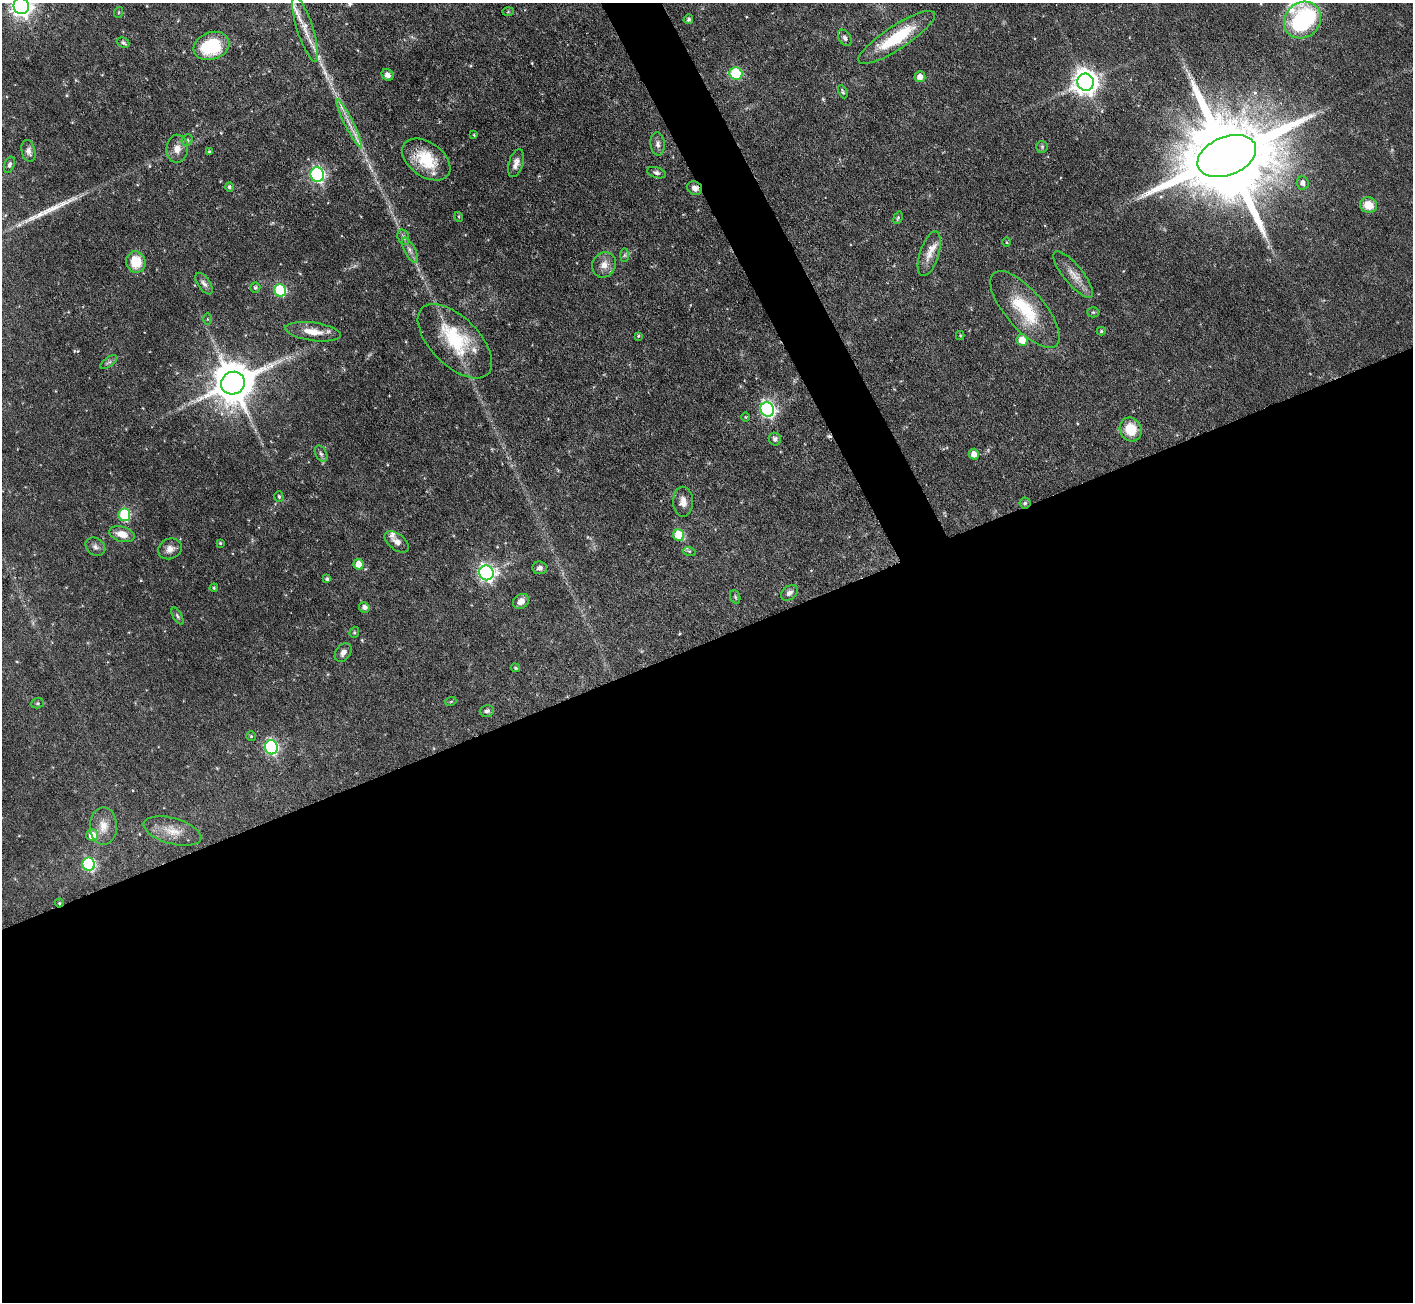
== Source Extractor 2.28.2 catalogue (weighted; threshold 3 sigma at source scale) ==
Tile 15 of 4 x 4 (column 3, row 4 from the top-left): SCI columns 2825-4235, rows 285-1584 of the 5647 x 5633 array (HDU 1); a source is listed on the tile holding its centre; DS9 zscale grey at full resolution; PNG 1415 x 1304 px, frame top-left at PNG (2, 3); each listed source drawn as its Kron ellipse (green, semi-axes under 4 px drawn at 4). Shown black and unused: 53% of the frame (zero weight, under 3 of 6 exposures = <1% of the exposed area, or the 3 px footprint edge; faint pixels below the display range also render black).
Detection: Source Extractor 2.28.2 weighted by HDU 2 'WHT'; one run over the whole footprint, this tile lists its part. Background 0.0568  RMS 0.0038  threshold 0.0157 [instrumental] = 3 sigma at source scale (4.09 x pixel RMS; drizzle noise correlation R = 1.36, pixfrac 0.8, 0.05/0.05 arcsec/px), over >= 5 px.
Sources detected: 106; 1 too faint to see at this stretch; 1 cosmic-ray / hot-pixel residue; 2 long thin detections or spike segments (spike, bleed or trail) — neither listed nor drawn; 5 inside a brighter listed object's ellipse — not listed separately; the other 97 listed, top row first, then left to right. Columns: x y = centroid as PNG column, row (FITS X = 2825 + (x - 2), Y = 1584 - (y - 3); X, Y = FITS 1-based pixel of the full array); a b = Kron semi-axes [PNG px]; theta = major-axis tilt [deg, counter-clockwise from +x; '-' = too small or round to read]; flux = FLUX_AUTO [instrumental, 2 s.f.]
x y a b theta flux
21 6 8 7 - 250
508 11 6 4 2 0.38
119 12 5 3 - 0.3
688 19 5 4 - 0.63
1302 20 19 17 42 55
305 29 34 8 -72 5.7
897 37 45 11 33 19
845 38 9 6 -58 1
123 43 6 4 -24 0.86
211 46 18 13 20 19
736 74 6 6 - 27
387 75 6 5 - 1.6
920 77 5 5 - 2.6
1086 82 9 8 - 360
843 92 7 3 -65 0.65
349 123 27 4 -63 3.7
474 135 4 3 - 0.35
187 140 6 5 - 0.78
658 144 11 7 -83 1.8
1042 147 6 5 - 0.58
177 149 14 11 83 3.3
28 151 11 7 -76 1.8
209 152 4 3 - 0.36
1227 156 30 19 22 8500
426 159 27 17 -35 14
516 163 14 7 73 2.1
9 165 8 5 69 0.89
656 173 10 5 -16 0.96
317 175 7 6 - 78
1303 183 7 6 - 1.6
229 187 5 4 - 0.72
695 188 8 6 -30 1.8
1368 205 8 8 - 5.9
459 217 5 3 - 0.33
898 218 6 4 69 0.5
403 237 8 5 -74 0.99
1007 242 4 3 - 0.28
410 250 14 5 -62 1.7
929 254 23 9 72 3.8
624 255 7 4 88 0.69
136 262 11 9 -75 8.9
604 265 13 11 58 3.3
1073 275 29 9 -50 4.6
204 284 12 6 -55 1.5
255 288 5 5 - 0.68
280 290 6 6 - 33
1025 309 48 19 -49 19
1093 312 5 5 - 0.42
208 319 6 4 -89 0.41
1101 331 4 4 - 0.45
313 332 28 9 -8 5.9
638 336 4 4 - 0.43
960 336 4 4 - 0.32
1022 340 6 5 - 4.9
455 341 47 24 -45 23
109 362 10 4 34 0.88
233 383 12 11 - 1400
767 409 7 6 - 97
746 417 5 3 - 0.33
1131 429 12 10 -61 8.4
775 439 6 6 - 1.1
321 454 8 5 -62 1
974 454 5 5 - 2.6
279 496 5 4 - 0.74
683 502 15 10 -89 3
1025 503 5 5 - 0.6
124 515 6 6 - 31
122 534 13 7 -16 3.9
679 535 6 5 - 15
397 542 14 8 -37 2.2
220 543 3 3 - 0.4
95 547 10 8 -37 1.5
170 549 12 10 24 2.5
689 551 6 4 -18 0.64
359 564 5 5 - 4.5
540 568 7 6 - 1.3
486 573 7 7 - 110
327 579 4 4 - 0.76
214 588 4 3 - 0.41
789 593 9 6 39 1.3
735 597 7 5 -69 0.58
521 601 8 7 - 2.2
364 607 5 5 - 1.6
178 616 9 4 -60 0.76
354 632 6 4 70 0.5
343 652 10 7 55 1.7
515 668 5 3 - 0.4
451 701 5 3 - 0.37
37 703 6 5 - 0.5
487 711 7 5 15 0.93
251 736 5 5 - 0.46
271 747 7 6 - 66
103 826 19 13 -89 4.6
172 831 30 13 -15 6
92 835 6 6 - 5.5
89 864 7 6 - 45
59 903 4 4 - 0.35
Overlapping masked pixels (flux is a lower limit): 3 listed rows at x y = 695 188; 1025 503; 59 903
Isophote crosses this tile's border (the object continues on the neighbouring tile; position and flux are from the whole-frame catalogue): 2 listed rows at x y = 21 6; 1302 20